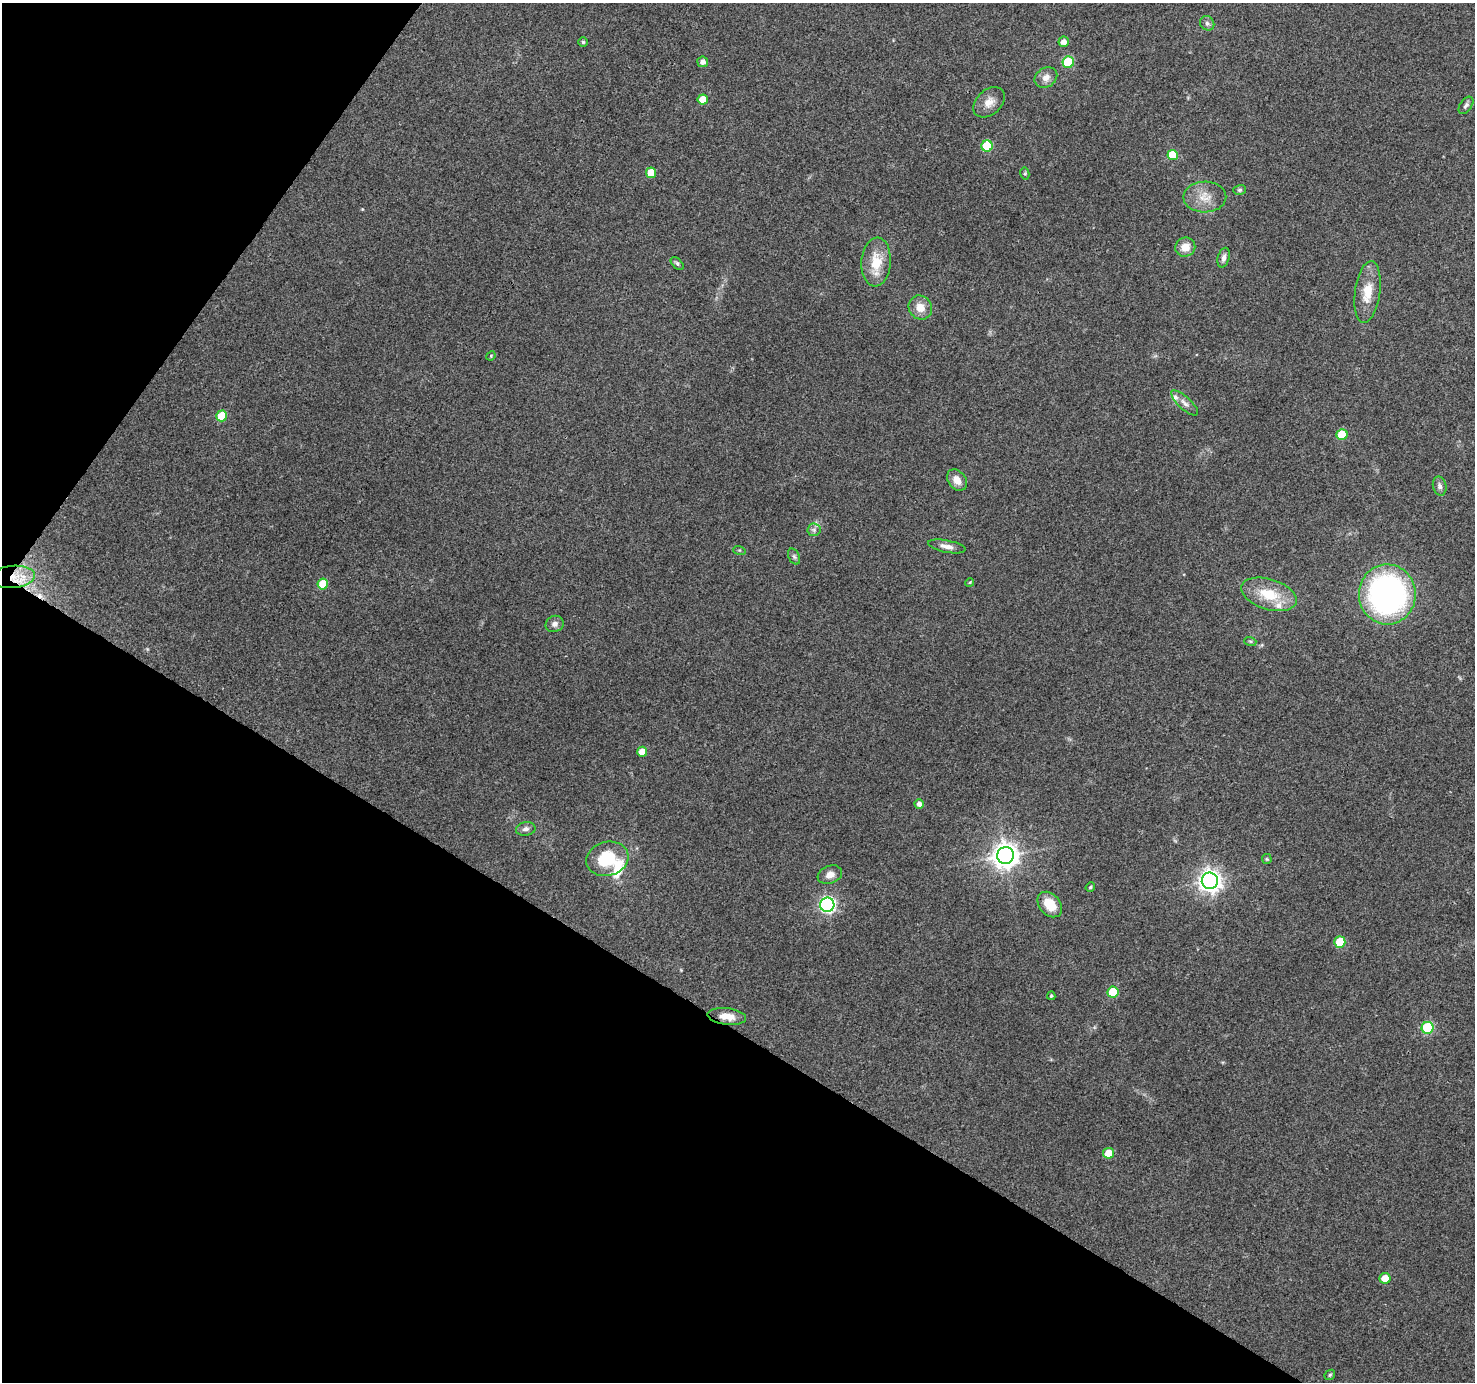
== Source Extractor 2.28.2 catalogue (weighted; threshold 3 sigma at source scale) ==
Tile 9 of 4 x 4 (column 1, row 3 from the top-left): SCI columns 2-1474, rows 1566-2945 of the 5899 x 5962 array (HDU 1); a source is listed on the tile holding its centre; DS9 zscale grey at full resolution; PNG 1477 x 1384 px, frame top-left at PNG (2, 3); each listed source drawn as its Kron ellipse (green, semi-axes under 4 px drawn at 4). Shown black and unused: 32% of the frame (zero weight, under 3 of 4 exposures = <1% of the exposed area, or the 3 px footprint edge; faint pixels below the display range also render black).
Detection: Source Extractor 2.28.2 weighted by HDU 2 'WHT'; one run over the whole footprint, this tile lists its part. Background 0.149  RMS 0.0073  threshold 0.0331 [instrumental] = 3 sigma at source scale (4.5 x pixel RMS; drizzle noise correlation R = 1.50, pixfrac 1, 0.0396/0.0396 arcsec/px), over >= 5 px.
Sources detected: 61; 1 cosmic-ray / hot-pixel residue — neither listed nor drawn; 3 inside a brighter listed object's ellipse — not listed separately; the other 57 listed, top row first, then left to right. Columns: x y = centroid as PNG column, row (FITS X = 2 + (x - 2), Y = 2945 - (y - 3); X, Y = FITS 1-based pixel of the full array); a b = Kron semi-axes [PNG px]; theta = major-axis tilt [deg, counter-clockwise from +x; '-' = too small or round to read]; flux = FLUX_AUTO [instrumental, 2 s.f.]
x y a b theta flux
1207 23 8 6 -49 2.2
583 42 5 5 - 1
1064 42 5 5 - 4.7
703 62 5 5 - 3.6
1068 62 6 5 - 33
1046 77 12 9 34 5
703 99 5 5 - 9.8
989 102 18 12 42 7.5
1466 105 10 5 54 2
987 146 5 5 - 40
1173 155 5 5 - 22
651 173 5 5 - 11
1025 174 6 4 -79 0.97
1239 190 6 5 - 1.3
1205 197 21 15 1 12
1185 247 10 9 - 7.8
1224 258 10 5 75 3
876 262 24 14 85 19
677 263 8 4 -43 1.3
1368 292 31 12 82 16
920 307 12 11 - 8.3
491 356 5 4 - 0.88
1185 403 17 6 -42 4.1
222 416 5 5 - 21
1342 435 5 5 - 20
957 480 12 8 -52 6.9
1440 486 10 6 -77 2.5
814 530 6 6 - 2.1
947 546 19 6 -11 4.6
739 550 6 4 -17 0.88
794 557 8 5 -63 1.7
13 577 22 11 5 15
970 582 4 3 - 0.73
323 584 5 5 - 22
1269 594 29 15 -17 24
1387 594 30 28 -89 200
555 624 9 8 - 3.4
1250 641 6 4 -18 0.95
642 752 5 5 - 7.7
919 804 4 4 - 3.9
526 829 10 6 10 3
1006 855 8 8 - 720
607 859 21 17 15 30
1267 859 5 4 - 0.89
830 875 13 9 20 5.3
1210 881 8 8 - 470
1090 887 5 4 - 0.98
1050 904 14 10 -48 15
827 905 7 7 - 180
1340 942 5 5 - 25
1113 992 5 5 - 21
1051 996 4 4 - 0.99
727 1016 19 8 -7 8.3
1428 1028 6 6 - 49
1109 1153 5 5 - 11
1385 1278 5 5 - 7.8
1330 1375 6 4 46 1
Overlapping masked pixels (flux is a lower limit): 1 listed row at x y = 13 577